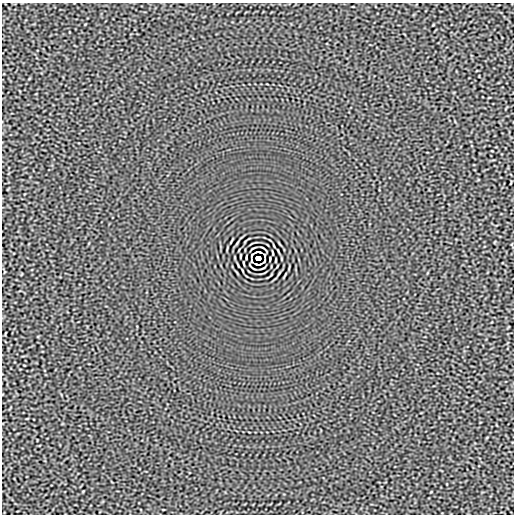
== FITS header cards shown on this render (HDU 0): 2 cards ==
NAXIS1  =                  512
NAXIS2  =                  512

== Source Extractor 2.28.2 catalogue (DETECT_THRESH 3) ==
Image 512 x 512 px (HDU 0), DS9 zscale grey, 1 PNG px = 1 image px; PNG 516 x 516 px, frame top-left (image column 1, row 512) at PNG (2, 3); no overlay
Background -3.44e-05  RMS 0.0015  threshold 0.00464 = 3 sigma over >= 5 px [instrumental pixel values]
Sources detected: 9; all 9 listed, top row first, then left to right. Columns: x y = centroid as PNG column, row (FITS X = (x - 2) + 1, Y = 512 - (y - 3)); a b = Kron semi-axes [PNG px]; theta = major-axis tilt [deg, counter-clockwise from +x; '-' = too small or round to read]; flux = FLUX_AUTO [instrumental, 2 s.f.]
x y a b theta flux
258 252 6 2 0 0.15
252 255 5 2 - 0.032
240 256 3 2 - 0.064
258 258 5 4 - 4
276 260 3 2 - 0.064
251 261 3 2 - 0.082
264 261 5 2 - 0.032
244 263 4 2 - 0.086
258 264 6 2 0 0.15